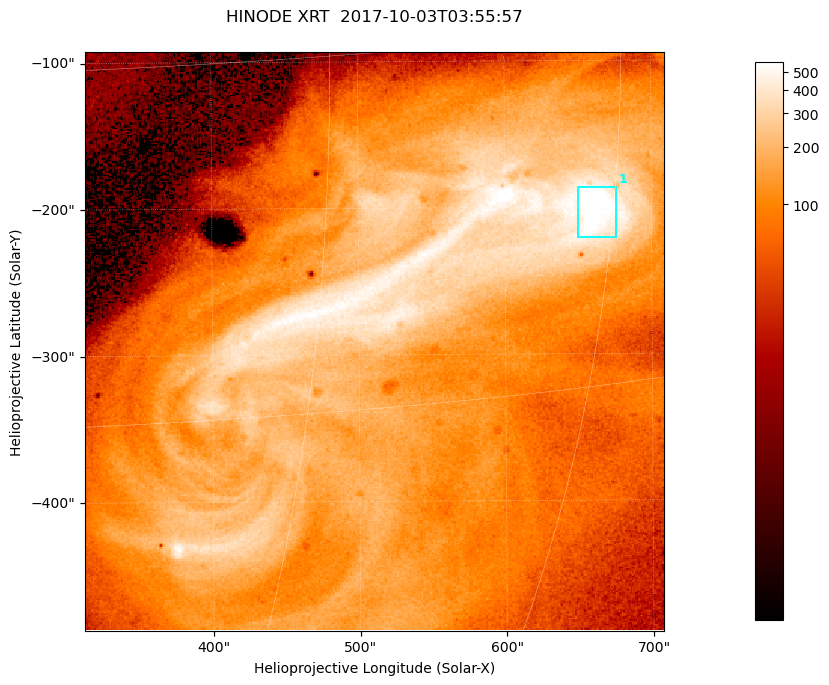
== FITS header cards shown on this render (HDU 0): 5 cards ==
TELESCOP= 'HINODE  '           /
INSTRUME= 'XRT     '           /
DATE_OBS= '2017-10-03T03:55:57.116' /
CTYPE1  = 'Solar-X '           /
CTYPE2  = 'Solar-Y '           /

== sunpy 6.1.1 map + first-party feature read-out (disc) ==
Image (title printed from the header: HINODE XRT  2017-10-03T03:55:57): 384 x 384 px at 1.03 arcsec/px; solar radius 958 arcsec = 932 px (partial field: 5.4% of the solar disc is inside the frame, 100% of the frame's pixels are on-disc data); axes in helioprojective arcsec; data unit not stated in the header (colour bar unlabelled)
Orientation: roll -0.357 deg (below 1 deg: not rotated)
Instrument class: DISC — disc imager (sunpy class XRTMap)
Bright regions (active regions / flare kernels): reference = the on-disc median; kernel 3 px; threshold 5 sigma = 425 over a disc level ~111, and >= 1.15x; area >= 147 px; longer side >= 5 px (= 5.1 arcsec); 1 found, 1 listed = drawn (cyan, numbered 1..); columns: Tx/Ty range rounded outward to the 5 arcsec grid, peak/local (2 s.f.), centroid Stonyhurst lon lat
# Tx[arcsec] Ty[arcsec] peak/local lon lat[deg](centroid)
1 650..680 -225..-185 6.1 +44 -7